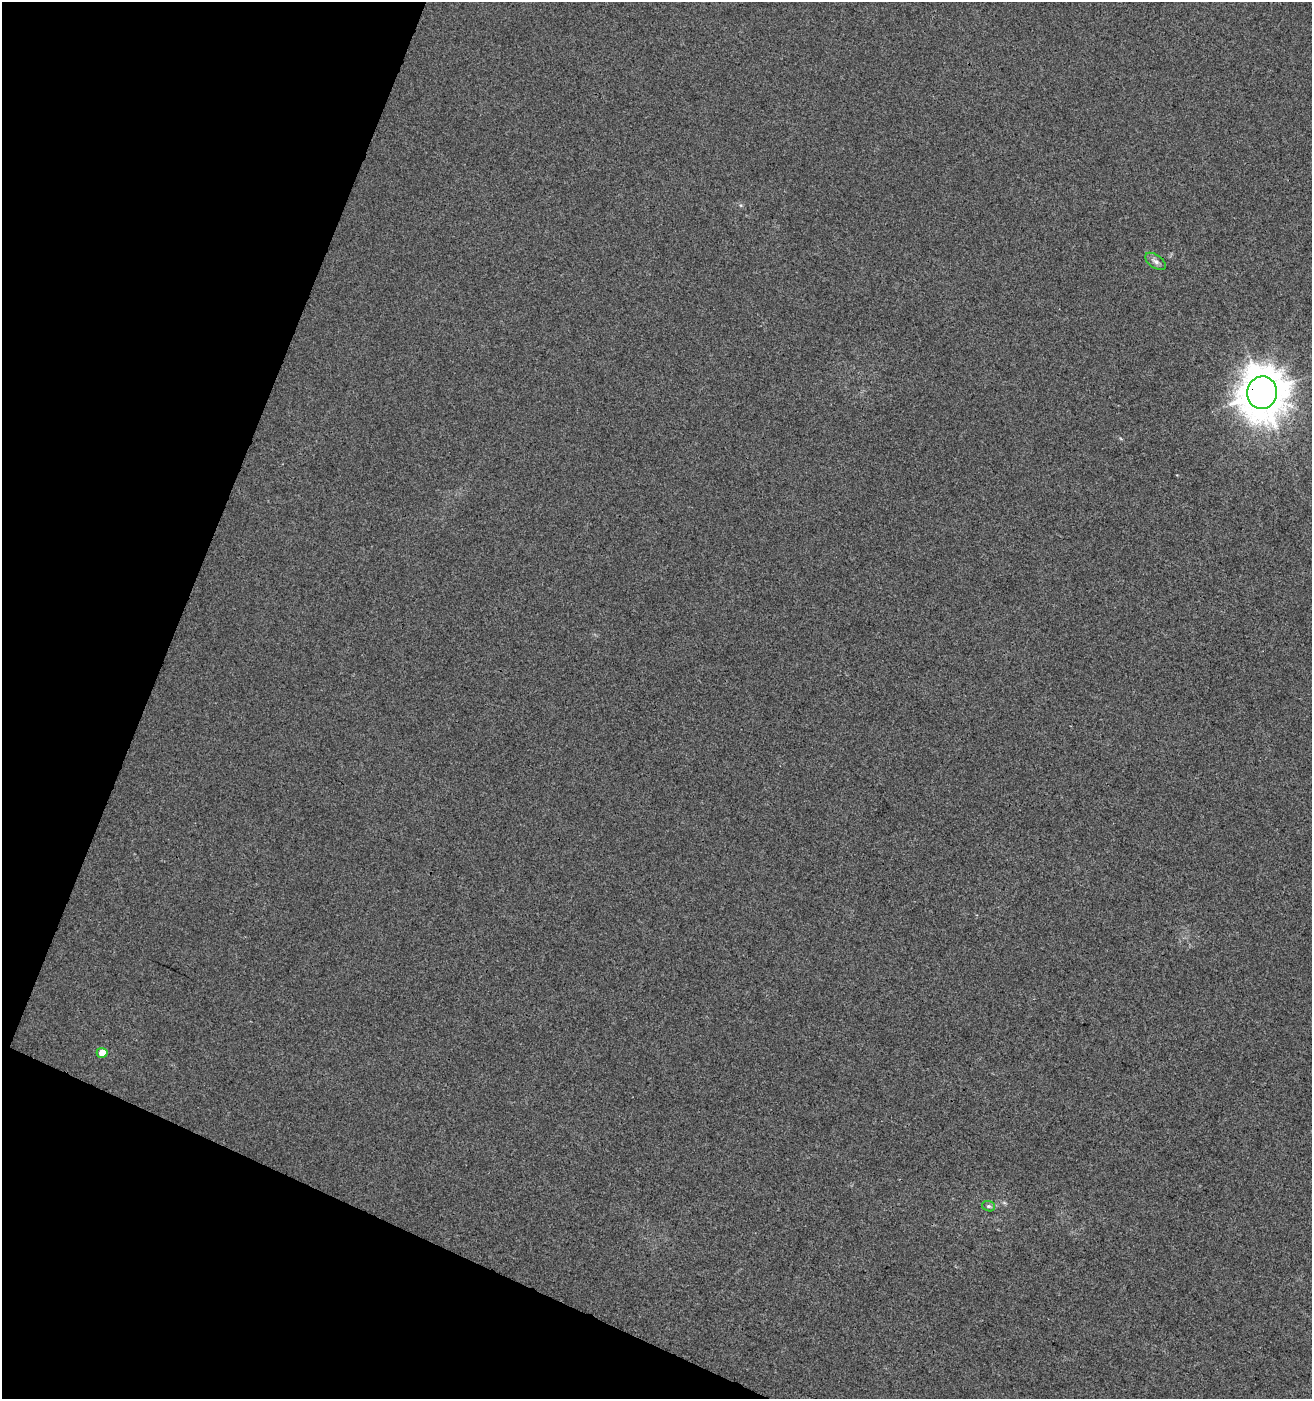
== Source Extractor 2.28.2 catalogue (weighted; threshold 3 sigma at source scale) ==
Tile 9 of 4 x 4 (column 1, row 3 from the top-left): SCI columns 208-1517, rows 1405-2801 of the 5721 x 5596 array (HDU 1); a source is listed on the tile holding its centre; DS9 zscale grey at full resolution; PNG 1314 x 1401 px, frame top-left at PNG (2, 2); each listed source drawn as its Kron ellipse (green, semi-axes under 4 px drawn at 4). Shown black and unused: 20% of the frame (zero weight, under 3 of 4 exposures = <1% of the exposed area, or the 3 px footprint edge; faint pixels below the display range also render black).
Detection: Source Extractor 2.28.2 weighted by HDU 2 'WHT'; one run over the whole footprint, this tile lists its part. Background -5.16e-04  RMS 0.0034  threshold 0.0155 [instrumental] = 3 sigma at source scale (4.5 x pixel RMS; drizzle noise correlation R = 1.50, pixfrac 1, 0.0396/0.0396 arcsec/px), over >= 5 px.
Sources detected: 4; all 4 listed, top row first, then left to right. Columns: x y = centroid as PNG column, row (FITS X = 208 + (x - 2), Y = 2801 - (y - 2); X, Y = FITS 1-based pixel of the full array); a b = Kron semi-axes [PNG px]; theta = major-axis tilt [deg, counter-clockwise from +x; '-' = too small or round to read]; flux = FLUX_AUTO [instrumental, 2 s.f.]
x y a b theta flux
1155 261 12 6 -35 1.5
1262 393 16 15 - 920
102 1053 5 5 - 4.1
989 1206 6 5 - 0.63
Overlapping masked pixels (flux is a lower limit): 1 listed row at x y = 1262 393